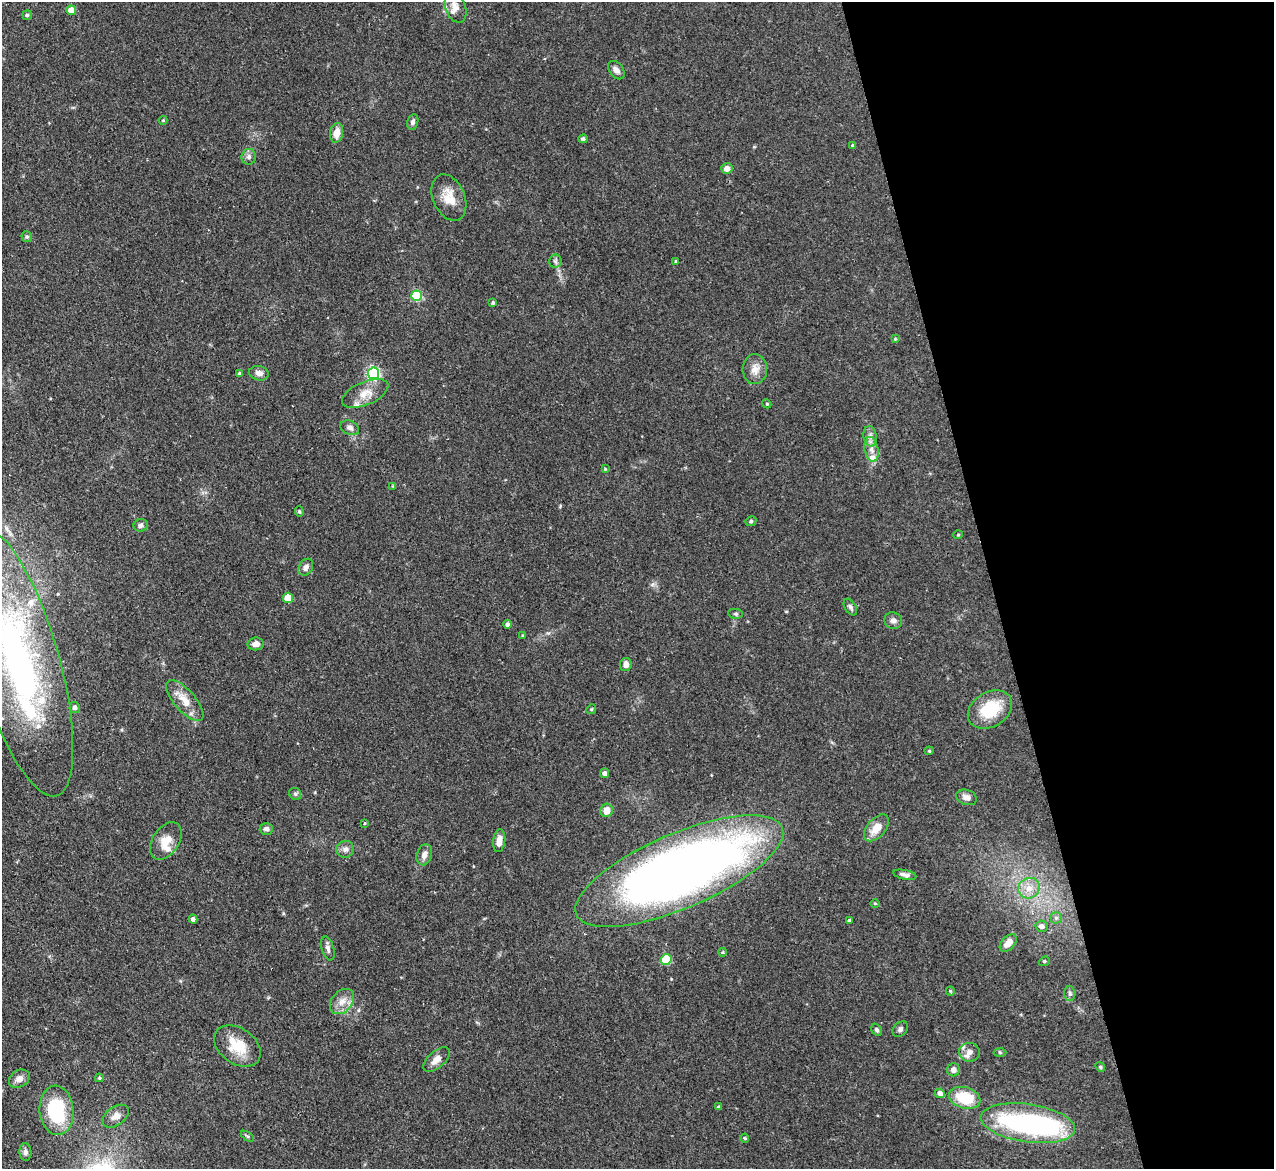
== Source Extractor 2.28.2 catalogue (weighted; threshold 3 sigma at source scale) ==
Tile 12 of 4 x 4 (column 4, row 3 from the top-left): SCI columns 3816-5087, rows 1427-2593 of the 5089 x 5065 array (HDU 1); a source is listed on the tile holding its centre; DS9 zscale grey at full resolution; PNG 1276 x 1171 px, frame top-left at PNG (2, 2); each listed source drawn as its Kron ellipse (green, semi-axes under 4 px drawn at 4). Shown black and unused: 22% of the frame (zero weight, under 2 of 3 exposures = <1% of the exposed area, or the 3 px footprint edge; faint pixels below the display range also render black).
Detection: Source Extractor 2.28.2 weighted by HDU 2 'WHT'; one run over the whole footprint, this tile lists its part. Background 0.0886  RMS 0.0061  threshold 0.0274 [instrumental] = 3 sigma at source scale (4.5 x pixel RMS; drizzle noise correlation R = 1.50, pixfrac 1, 0.05/0.05 arcsec/px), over >= 5 px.
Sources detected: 104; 2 inside a brighter object's white glare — neither listed nor drawn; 8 inside a brighter listed object's ellipse — not listed separately; the other 94 listed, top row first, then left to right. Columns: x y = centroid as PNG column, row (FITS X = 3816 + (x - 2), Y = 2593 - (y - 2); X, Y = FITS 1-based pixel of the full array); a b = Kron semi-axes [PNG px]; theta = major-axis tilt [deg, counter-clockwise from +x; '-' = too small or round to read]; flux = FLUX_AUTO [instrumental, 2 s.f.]
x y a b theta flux
456 7 16 10 -70 5.3
71 10 5 4 - 8.7
27 15 4 4 - 0.91
616 70 10 7 -52 2.8
163 120 4 4 - 0.57
413 122 8 5 75 2
337 133 10 6 79 6.5
583 139 4 4 - 1.4
853 145 4 3 - 0.75
249 157 8 7 - 2.2
727 168 5 5 - 4.3
449 198 24 16 -66 11
27 237 5 5 - 1.1
555 261 6 6 - 1.4
676 261 4 3 - 0.68
416 296 5 5 - 45
493 303 3 3 - 0.93
895 339 4 3 - 0.53
755 369 15 12 88 5.6
240 373 4 4 - 0.89
259 373 10 7 -13 3.1
373 373 6 6 - 94
365 393 25 11 23 9
767 404 4 3 - 0.57
350 428 10 7 -24 2.4
870 436 10 6 -81 2.9
871 449 12 7 -78 4.2
605 469 4 4 - 0.61
393 486 4 4 - 0.53
299 512 5 4 - 0.85
751 521 5 4 - 1.3
141 525 7 6 - 2
958 535 5 3 - 0.47
306 567 9 6 60 2.7
288 598 5 5 - 11
850 607 9 5 -57 1.7
736 614 7 5 -6 1.1
893 621 9 8 - 2.5
508 624 4 4 - 1.6
523 636 4 3 - 0.74
256 644 8 6 7 3.8
18 662 140 41 -74 240
626 664 6 5 - 3.1
185 701 25 10 -49 9.5
75 708 5 5 - 2.2
591 709 5 4 - 0.71
990 709 24 17 31 24
929 751 4 4 - 0.62
605 773 5 4 - 2
295 794 6 5 - 1.2
967 797 10 7 -19 3.3
607 810 7 6 - 5.5
364 823 4 4 - 0.83
876 828 16 9 49 8.7
266 829 7 6 - 1.9
166 841 20 13 57 9.1
499 841 11 6 83 4.7
345 849 9 8 - 2.5
424 855 11 7 72 3.8
679 871 112 37 23 600
905 875 12 4 -11 2.3
1029 888 11 10 - 6.5
875 903 5 3 - 0.58
1056 918 5 5 - 1.2
193 919 4 4 - 1.7
849 921 4 4 - 1.1
1041 926 6 5 - 2.9
1008 943 10 6 46 6.3
328 948 12 6 -75 2.3
723 952 4 3 - 0.53
666 960 5 5 - 38
1044 961 5 4 - 0.87
950 991 4 4 - 0.63
1070 993 7 5 -88 1.3
342 1001 14 10 49 6
900 1029 9 6 47 1.8
877 1030 6 4 -56 1.3
237 1046 26 17 -35 16
969 1052 10 9 - 3.9
1000 1052 6 4 -2 0.77
436 1060 16 8 40 5
1100 1067 5 4 - 0.8
953 1070 6 6 - 2.9
99 1078 4 4 - 0.81
19 1079 11 8 31 3.7
940 1093 5 4 - 3
964 1098 16 10 -16 22
719 1107 4 3 - 0.89
57 1110 25 17 -84 44
116 1116 15 9 36 4.3
1028 1123 47 19 -8 92
247 1136 7 4 -36 0.88
745 1138 4 4 - 0.62
25 1152 9 6 -86 1.9
Overlapping masked pixels (flux is a lower limit): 1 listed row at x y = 679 871
Isophote crosses this tile's border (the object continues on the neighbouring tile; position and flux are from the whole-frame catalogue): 1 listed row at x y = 18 662